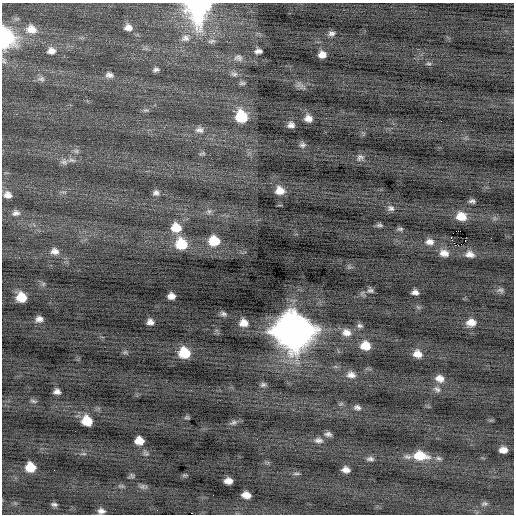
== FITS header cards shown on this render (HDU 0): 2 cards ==
NAXIS1  =                  512 / Axis length
NAXIS2  =                  512 / Axis length

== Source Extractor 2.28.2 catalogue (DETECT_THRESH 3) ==
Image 512 x 512 px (HDU 0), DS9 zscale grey, 1 PNG px = 1 image px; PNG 516 x 516 px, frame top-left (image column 1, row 512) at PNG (2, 3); no overlay
Background -0.247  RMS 0.81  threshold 2.44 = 3 sigma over >= 5 px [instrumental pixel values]
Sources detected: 102; all 102 listed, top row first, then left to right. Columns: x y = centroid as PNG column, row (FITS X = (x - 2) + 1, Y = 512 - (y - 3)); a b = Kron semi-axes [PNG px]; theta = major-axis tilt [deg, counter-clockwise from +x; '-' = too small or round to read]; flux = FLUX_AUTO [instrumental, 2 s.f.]
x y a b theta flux
198 9 29 23 84 5400
128 28 9 7 -7 300
31 29 14 11 -16 620
331 33 9 7 1 200
4 38 11 9 -78 10000
185 38 10 8 10 240
212 41 10 5 10 120
51 51 10 9 - 330
258 51 7 4 2 190
322 55 7 6 - 420
238 58 12 9 -7 240
429 64 8 4 -1 85
156 70 7 4 11 140
234 74 9 6 0 160
109 75 10 7 -9 220
41 79 11 8 -11 200
242 83 8 5 0 110
299 85 9 6 79 200
146 110 8 4 -7 96
241 116 11 10 - 2300
308 118 8 7 - 380
441 121 2 2 - 79
291 125 7 6 - 240
199 130 12 9 -4 300
302 145 9 7 0 160
76 151 7 6 - 140
202 153 9 4 11 96
360 157 10 9 - 210
71 160 12 6 -4 250
64 162 9 7 -24 200
280 191 10 9 - 590
156 193 7 7 - 190
8 195 8 7 - 320
472 201 6 4 -4 130
391 208 10 8 -29 200
209 211 8 6 -89 160
16 213 10 7 7 220
461 216 11 9 -12 770
379 225 9 4 0 120
176 228 10 9 - 970
400 229 9 5 0 110
458 231 2 2 - 91
451 237 2 2 - 270
465 240 2 2 - 26
214 241 11 9 -3 1300
429 242 11 8 -2 330
181 244 12 11 - 1600
461 244 3 2 - 280
458 245 2 2 - 400
55 251 10 8 -9 310
444 253 12 8 -13 420
470 254 11 8 -7 360
370 290 8 7 - 140
500 290 9 7 -15 160
415 292 6 5 - 230
171 296 7 6 - 340
21 297 8 8 - 1000
223 314 8 6 -14 150
39 319 7 6 - 260
150 322 6 6 - 260
471 322 11 9 6 520
244 323 10 9 - 530
360 326 8 6 -22 140
293 331 15 14 - 140000
346 332 12 10 -10 440
365 346 9 8 - 870
125 352 6 5 - 98
184 353 10 9 - 1700
417 354 9 8 - 480
351 375 12 8 -9 350
440 378 11 9 -14 430
263 385 8 6 15 140
437 389 10 7 -31 190
57 391 6 5 - 220
33 401 9 4 -14 100
357 407 8 6 -9 180
187 417 7 3 -4 83
87 421 9 8 - 1100
233 422 12 6 19 170
328 434 8 5 -9 160
318 440 12 7 -3 230
139 441 8 7 - 640
503 450 7 5 -1 390
84 454 6 4 -18 84
420 456 16 9 -8 1300
407 457 11 7 -7 210
438 458 7 5 -16 130
370 459 9 5 -4 160
30 467 8 8 - 1000
54 470 2 2 - 110
346 470 7 5 -12 310
296 474 9 3 0 88
184 475 7 4 0 71
132 476 8 4 -55 88
228 481 7 6 - 380
121 486 11 3 5 87
142 486 7 6 - 140
213 495 2 2 - 68
246 495 8 6 -11 470
484 503 8 5 17 110
54 504 7 4 -11 130
101 511 7 6 - 220
At the frame edge (FLAGS 8, measured only in part): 3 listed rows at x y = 198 9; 4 38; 101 511